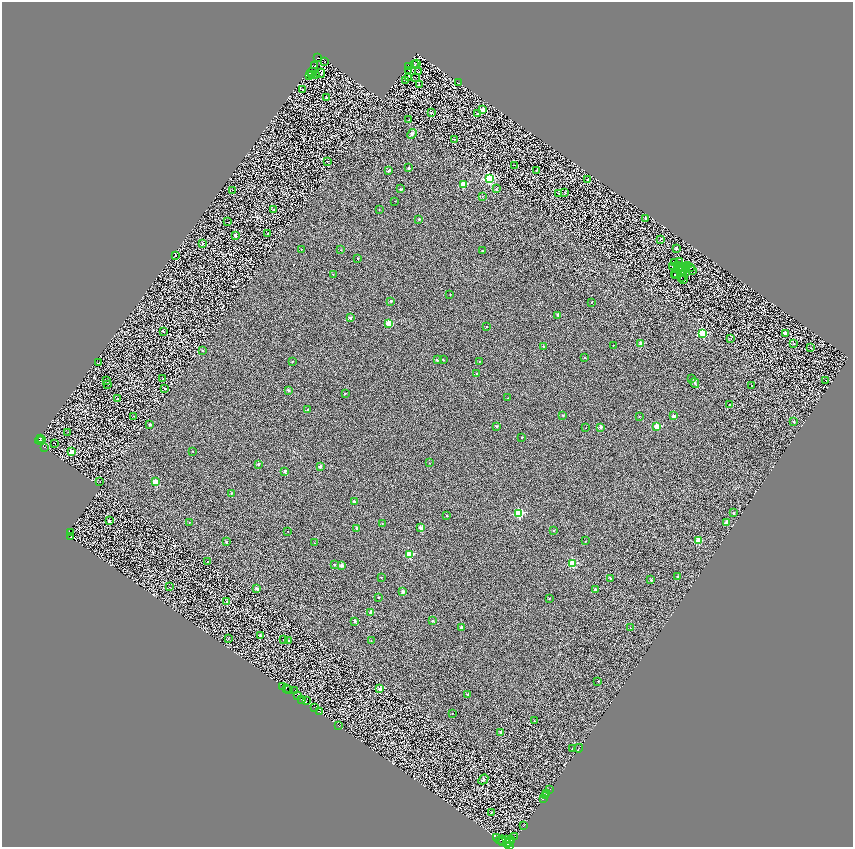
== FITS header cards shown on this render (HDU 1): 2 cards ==
NAXIS1  =                 1701
NAXIS2  =                 1690

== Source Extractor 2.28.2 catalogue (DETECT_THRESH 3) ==
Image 1701 x 1690 px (HDU 1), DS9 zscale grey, zoomed out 1/2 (1 PNG px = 2 x 2 image px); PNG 855 x 849 px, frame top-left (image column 1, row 1690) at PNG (2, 2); each listed source drawn as its Kron ellipse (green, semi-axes under 4 px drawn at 4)
Background 1.44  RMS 2.6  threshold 7.82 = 3 sigma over >= 5 px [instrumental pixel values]
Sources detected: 279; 62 cannot appear on this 1/2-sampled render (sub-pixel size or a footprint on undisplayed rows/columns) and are neither listed nor drawn; the other 217 listed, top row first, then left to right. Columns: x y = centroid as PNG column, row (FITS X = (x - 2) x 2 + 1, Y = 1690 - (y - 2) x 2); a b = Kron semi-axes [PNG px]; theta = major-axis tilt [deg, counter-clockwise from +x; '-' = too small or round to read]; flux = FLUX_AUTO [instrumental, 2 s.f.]
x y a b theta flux
318 58 2 1 - 160
324 62 2 1 - 130
416 63 3 1 - 380
415 65 3 3 - 260
315 66 2 1 - 140
408 67 2 1 - 180
408 70 2 1 - 88
312 72 5 2 - 220
418 72 2 1 - 260
321 73 4 2 - 410
311 74 2 1 - 130
315 74 2 2 - 110
310 75 2 1 - 140
415 77 2 1 - 110
408 78 3 2 - 300
405 80 2 1 - 120
459 83 2 1 - 120
419 84 2 1 - 190
303 90 2 2 - 880
326 97 3 2 - 370
483 109 2 2 - 6300
431 113 2 2 - 370
477 114 2 2 - 1000
409 120 2 1 - 240
412 134 5 4 - 1200
454 139 2 2 - 320
327 161 2 1 - 300
515 165 2 1 - 360
409 168 2 2 - 1900
389 170 2 2 - 2000
537 170 2 2 - 320
489 178 3 3 - 50000
588 179 2 2 - 610
463 184 2 2 - 9600
401 189 3 2 - 890
496 189 2 2 - 900
233 190 2 1 - 660
565 192 2 1 - 190
559 193 2 2 - 500
482 196 3 2 - 180
395 201 2 1 - 170
379 209 3 2 - 160
274 210 2 2 - 620
419 219 2 2 - 1200
646 219 2 2 - 1600
227 222 2 2 - 440
268 234 2 2 - 800
235 236 2 2 - 4100
660 239 2 2 - 280
203 243 2 2 - 3000
301 249 2 1 - 290
676 249 2 2 - 670
341 250 2 1 - 240
482 251 2 2 - 660
175 255 2 2 - 440
358 259 2 2 - 420
674 262 2 1 - 140
679 262 3 1 - 110
687 265 2 2 - 21
678 266 3 2 - 240
682 266 2 1 - 98
672 267 2 1 - 120
686 267 2 1 - 120
690 267 2 2 - 250
679 269 2 1 - 170
686 270 2 1 - 60
682 271 3 2 - 13
692 271 3 2 - 160
683 273 2 1 - 190
686 273 2 1 - 120
675 274 2 1 - 190
333 275 2 1 - 180
675 276 2 1 - 110
681 278 2 1 - 190
684 279 2 1 - 170
450 295 2 2 - 220
391 301 2 2 - 1600
591 302 2 1 - 340
558 315 2 2 - 1200
350 318 2 2 - 2400
389 323 3 2 - 13000
487 327 2 2 - 480
163 331 3 2 - 290
703 333 3 3 - 26000
786 333 2 2 - 3000
731 339 3 2 - 340
641 344 2 2 - 9100
793 344 3 3 - 350
613 345 2 1 - 320
543 346 2 2 - 600
811 348 2 2 - 270
202 350 2 2 - 820
585 357 2 2 - 340
443 359 2 2 - 350
437 360 2 2 - 2000
292 361 2 2 - 270
479 361 2 2 - 390
98 363 3 2 - 170
477 374 2 2 - 590
692 378 2 2 - 200
163 379 2 2 - 720
106 380 2 1 - 290
826 380 2 2 - 130
695 383 5 3 - 680
107 384 3 2 - 180
751 386 2 2 - 200
165 389 3 2 - 340
289 390 2 2 - 2600
345 393 2 2 - 460
508 398 2 2 - 250
118 399 2 1 - 310
729 404 2 1 - 290
308 410 2 2 - 1700
563 415 2 2 - 500
133 416 2 1 - 130
674 416 2 2 - 3700
639 417 2 2 - 280
793 421 2 2 - 850
150 424 2 2 - 2300
497 426 2 2 - 1500
657 426 2 2 - 12000
600 427 2 2 - 2200
586 428 2 1 - 120
68 432 2 1 - 150
522 437 2 2 - 470
40 438 3 1 - 1500
39 440 4 2 - 2100
42 440 2 2 - 2000
54 443 2 1 - 140
45 447 2 1 - 580
193 451 2 2 - 350
72 452 3 2 - 9500
429 463 2 2 - 360
258 464 2 2 - 1900
320 466 2 2 - 3000
285 471 2 2 - 2400
100 482 2 1 - 110
155 482 2 2 - 14000
231 493 2 2 - 640
354 502 2 2 - 3400
519 513 3 3 - 39000
734 513 2 2 - 1600
446 516 2 2 - 1200
109 521 2 2 - 3400
189 522 2 1 - 100
726 522 2 2 - 5600
382 523 2 2 - 310
356 528 2 2 - 1400
420 528 2 2 - 5500
288 531 2 1 - 230
554 531 2 2 - 530
70 533 3 3 - 510
70 537 2 1 - 2300
698 540 2 2 - 10000
585 541 2 2 - 230
226 542 2 2 - 1300
315 543 2 1 - 120
409 554 3 3 - 20000
207 561 2 1 - 240
573 563 3 3 - 20000
334 564 2 2 - 560
342 565 2 2 - 4900
677 576 2 2 - 520
381 577 2 2 - 340
610 578 2 2 - 1300
651 580 2 2 - 1400
170 587 2 1 - 480
257 588 2 2 - 3300
595 590 2 2 - 840
403 592 2 2 - 4200
379 597 2 2 - 740
549 599 3 2 - 220
227 602 2 2 - 3100
371 613 2 2 - 4700
355 621 2 2 - 1900
433 621 3 3 - 340
461 627 2 2 - 2700
630 628 2 2 - 390
260 636 2 2 - 520
228 639 2 2 - 440
284 640 2 2 - 860
289 641 2 2 - 1300
371 641 2 1 - 120
598 681 2 2 - 630
283 686 3 1 - 3200
286 688 4 2 - 2300
380 689 2 2 - 4000
289 690 2 1 - 7100
295 691 2 1 - 1200
468 694 2 2 - 350
298 696 3 2 - 7000
302 699 3 2 - 8600
306 701 2 1 - 880
314 707 2 2 - 1000
320 712 2 2 - 6200
452 713 2 2 - 350
534 721 2 2 - 300
339 726 2 1 - 340
501 733 2 2 - 3000
579 748 4 2 - 11000
572 749 2 2 - 380
483 779 5 4 - 720
549 790 2 1 - 23000
546 794 2 1 - 910
545 795 2 1 - 2900
543 799 3 1 - 3000
491 812 2 2 - 580
524 825 3 1 - 120
514 836 2 1 - 2700
496 837 2 2 - 1300
501 840 5 3 - 12000
507 840 3 1 - 5000
511 840 4 2 - 5200
503 842 3 1 - 1300
509 842 3 1 - 130
508 844 2 1 - 5300
510 846 2 1 - 460
At the frame edge (FLAGS 8, measured only in part): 1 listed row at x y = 510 846
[62 sub-pixel or undisplayed-footprint detections neither listed nor drawn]